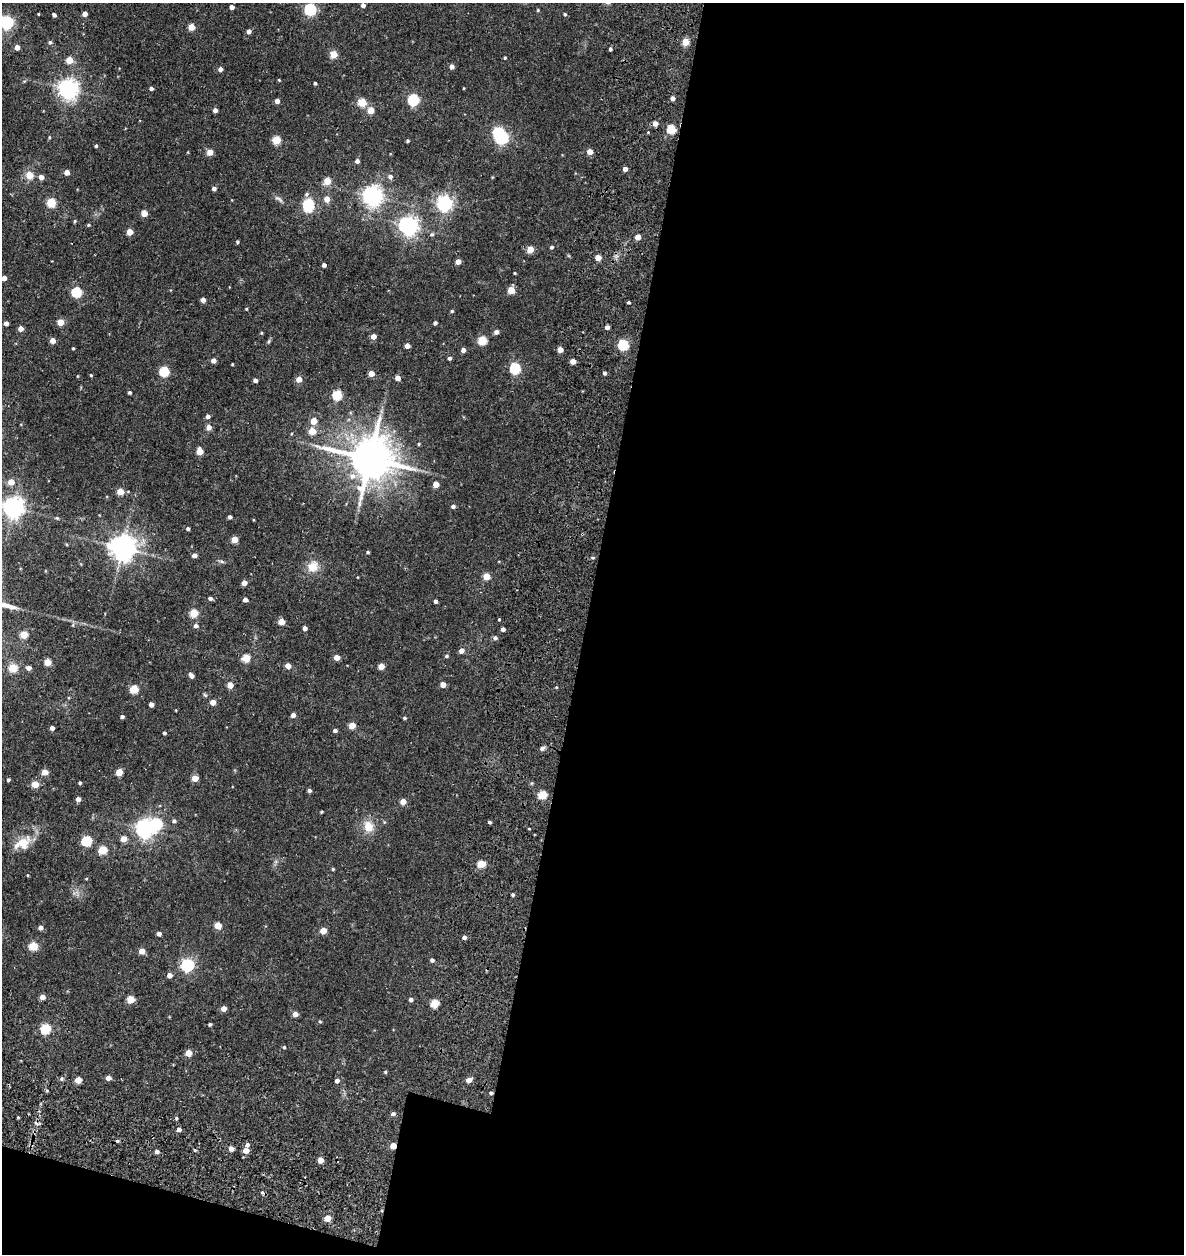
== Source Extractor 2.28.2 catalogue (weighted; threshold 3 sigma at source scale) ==
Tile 16 of 4 x 4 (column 4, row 4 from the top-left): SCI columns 3766-4947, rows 131-1382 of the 5387 x 5349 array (HDU 1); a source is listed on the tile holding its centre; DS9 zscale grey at full resolution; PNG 1186 x 1256 px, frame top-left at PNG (2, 3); no overlay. Shown black and unused: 53% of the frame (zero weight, under 3 of 5 exposures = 11% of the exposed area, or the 3 px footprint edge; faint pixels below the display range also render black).
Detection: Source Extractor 2.28.2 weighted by HDU 2 'WHT'; one run over the whole footprint, this tile lists its part. Background 0.122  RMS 0.0079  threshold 0.0357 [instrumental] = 3 sigma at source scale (4.5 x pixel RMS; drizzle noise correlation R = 1.50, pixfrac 1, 0.05/0.05 arcsec/px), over >= 5 px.
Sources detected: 230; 2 inside a brighter object's white glare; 2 cosmic-ray / hot-pixel residue — not listed; the other 226 listed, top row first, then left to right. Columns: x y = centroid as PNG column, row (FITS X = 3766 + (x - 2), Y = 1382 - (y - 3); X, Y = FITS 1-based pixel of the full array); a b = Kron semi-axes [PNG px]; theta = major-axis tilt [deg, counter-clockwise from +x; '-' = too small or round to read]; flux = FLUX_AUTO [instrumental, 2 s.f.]
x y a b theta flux
363 5 4 4 - 3.3
232 7 4 4 - 3.6
310 9 5 5 - 89
538 10 4 4 - 0.72
38 14 3 2 - 0.61
85 14 4 4 - 5.5
565 14 5 3 - 0.93
54 15 4 3 - 2.1
7 22 6 5 - 140
191 27 4 4 - 13
249 31 4 4 - 3.6
50 42 5 5 - 1.4
685 42 4 4 - 17
17 47 4 4 - 5.3
610 49 4 3 - 1.4
334 54 5 4 - 19
505 58 4 3 - 0.72
69 60 4 4 - 13
451 66 4 4 - 3.6
220 69 4 4 - 3.1
279 80 4 3 - 0.62
315 83 3 3 - 1.2
151 88 4 3 - 2.3
68 89 7 6 - 410
672 98 4 4 - 3.1
413 99 6 5 - 79
277 101 4 4 - 4.4
362 102 5 5 - 26
215 110 4 4 - 3.1
371 110 5 4 - 13
655 123 5 5 - 4.1
671 129 5 5 - 35
502 138 6 6 - 95
276 140 5 5 - 26
408 141 3 3 - 1
96 146 4 3 - 1
210 152 4 4 - 9.1
590 152 4 4 - 9.5
357 161 5 4 - 2.2
625 169 4 4 - 4
67 172 4 4 - 6.1
30 175 5 4 - 18
41 177 5 4 - 4.4
390 177 6 6 - 2.3
327 181 5 4 - 13
214 188 4 4 - 2.6
306 194 7 5 42 1.7
372 196 7 6 - 390
278 199 15 4 -34 2.3
327 199 5 5 - 7.7
51 202 5 5 - 31
445 203 6 6 - 220
308 205 8 5 -85 82
144 213 4 4 - 13
75 221 4 4 - 0.87
88 225 4 3 - 0.86
409 226 6 6 - 350
130 232 5 4 - 10
432 234 6 5 - 1.3
638 237 4 4 - 7.9
237 242 4 4 - 0.85
551 247 4 4 - 1.3
530 249 5 4 - 14
598 257 4 4 - 9.5
458 261 4 4 - 6.1
324 265 4 4 - 2.3
515 273 3 3 - 0.68
4 278 4 4 - 4.5
511 290 5 4 - 15
77 292 5 5 - 51
203 300 4 4 - 4.1
629 302 3 3 - 1
246 309 4 3 - 0.64
452 311 4 4 - 0.9
60 322 4 4 - 13
6 323 4 4 - 3
435 323 4 3 - 1.6
607 327 4 4 - 3.2
21 329 4 4 - 4.7
496 332 4 4 - 3.2
261 333 4 4 - 0.67
373 336 4 4 - 5.6
53 340 4 4 - 7.1
482 340 5 5 - 30
269 341 6 4 71 1.1
623 345 5 5 - 57
407 346 4 4 - 5.1
73 348 3 3 - 0.72
560 349 4 4 - 6.7
463 350 4 4 - 3.6
449 358 4 4 - 1.8
213 361 4 4 - 4
573 361 4 4 - 6.6
232 364 3 2 - 0.57
515 368 6 5 - 57
164 371 5 5 - 47
371 373 4 4 - 7.1
605 373 4 4 - 1.6
91 375 4 3 - 0.57
398 378 4 4 - 5.6
299 379 4 4 - 8.4
255 380 4 4 - 3
130 392 4 4 - 1.2
337 394 5 5 - 40
208 416 4 4 - 2.4
314 421 5 5 - 8.6
209 427 5 5 - 4
312 431 5 5 - 14
419 444 4 3 - 0.77
200 451 5 4 - 13
370 458 13 12 - 2700
352 476 9 8 - 4.7
11 482 5 5 - 9.6
436 484 4 4 - 9.9
120 491 5 4 - 13
453 506 4 4 - 2.1
13 507 7 7 - 440
230 517 4 4 - 1.7
57 518 5 3 - 0.78
188 528 4 4 - 1.6
234 539 5 4 - 11
122 548 8 7 - 790
368 552 4 3 - 0.99
194 555 4 4 - 3.1
593 557 6 3 0 1
222 562 6 4 -20 1.2
313 566 14 12 59 9.8
486 576 5 4 - 13
244 583 4 4 - 6.1
210 598 5 4 - 2
245 600 4 4 - 3.5
435 601 4 3 - 1.9
194 613 5 5 - 23
499 619 3 3 - 0.69
281 622 4 4 - 11
196 626 6 5 - 2
305 628 4 4 - 3.1
503 629 4 4 - 2.5
24 635 5 4 - 20
495 638 5 5 - 1.8
461 651 5 4 - 4.4
447 656 5 5 - 1.3
337 657 4 4 - 7.2
246 658 5 5 - 19
48 662 5 4 - 14
288 666 4 4 - 6.4
381 666 4 4 - 9.1
13 668 5 5 - 25
29 668 5 4 - 3.8
191 675 5 4 - 3.3
230 685 4 4 - 9.3
443 685 4 4 - 6.6
556 687 4 3 - 0.67
134 689 5 5 - 28
213 702 4 4 - 7
151 704 4 4 - 4.3
293 715 4 4 - 3.9
122 717 4 3 - 1.6
404 718 4 3 - 0.98
352 725 5 4 - 10
52 728 4 4 - 2.6
335 730 4 4 - 1.7
164 733 3 3 - 1.2
542 748 5 5 - 2.6
45 772 4 4 - 10
119 772 5 4 - 14
195 778 4 4 - 11
8 780 4 4 - 1.1
80 783 3 3 - 1
35 784 5 4 - 15
309 790 4 4 - 1.7
542 795 5 5 - 29
78 799 4 4 - 3.9
403 801 4 4 - 7.8
322 812 3 2 - 0.77
174 821 5 4 - 1.6
490 822 4 3 - 1.2
368 826 13 11 -69 10
145 829 6 6 - 340
529 829 4 2 - 0.55
123 839 4 4 - 8.5
86 841 5 5 - 49
22 843 26 14 29 14
103 850 5 5 - 30
481 864 5 4 - 20
333 869 4 3 - 0.82
27 875 4 3 - 0.57
513 895 4 4 - 1.1
218 925 5 4 - 14
41 927 5 5 - 2.7
323 931 4 4 - 11
159 934 4 4 - 2.9
33 946 5 5 - 24
142 951 4 4 - 7.8
432 960 4 4 - 1.8
187 965 6 5 - 120
169 975 4 4 - 4.4
42 997 5 4 - 4.7
131 999 5 5 - 16
411 999 4 4 - 1.9
435 1003 5 5 - 27
224 1008 4 4 - 5.3
295 1014 4 4 - 4.9
320 1021 4 4 - 0.81
210 1024 4 3 - 1.2
45 1029 5 5 - 46
284 1047 4 4 - 0.74
189 1053 4 4 - 12
385 1072 5 4 - 0.83
108 1078 5 4 - 4.3
78 1080 4 4 - 11
469 1080 5 4 - 5.4
337 1081 4 4 - 2.6
491 1093 4 3 - 1.3
393 1113 5 4 - 1.9
18 1117 4 2 - 0.68
176 1118 4 3 - 1
179 1129 4 4 - 3
247 1145 5 4 - 2.1
393 1146 4 4 - 9.3
231 1148 5 4 - 4.5
246 1150 4 4 - 8
157 1151 4 4 - 2.3
320 1160 4 4 - 7.2
305 1177 2 2 - 0.85
328 1218 4 4 - 11
Overlapping masked pixels (flux is a lower limit): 2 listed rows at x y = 491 1093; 393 1146
Isophote crosses this tile's border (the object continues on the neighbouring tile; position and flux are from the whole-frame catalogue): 2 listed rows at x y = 7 22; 13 507